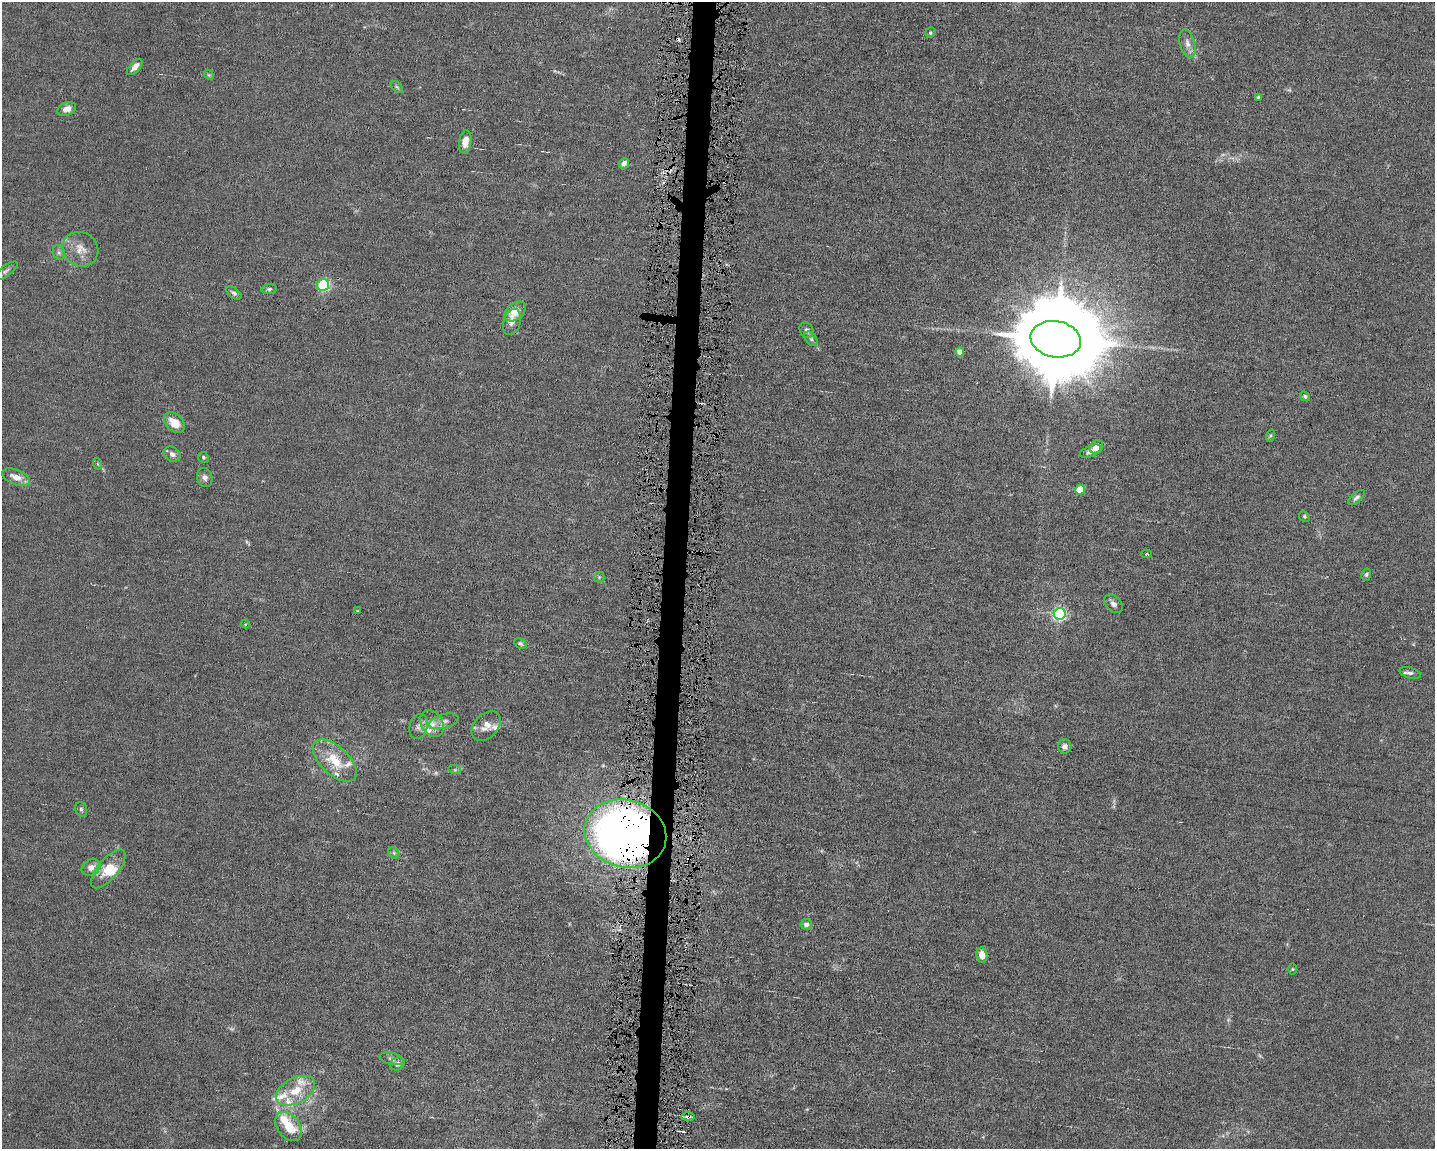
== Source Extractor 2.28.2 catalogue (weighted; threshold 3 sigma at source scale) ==
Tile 5 of 3 x 4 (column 2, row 2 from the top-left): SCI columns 1651-3083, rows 2297-3443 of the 4623 x 4591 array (HDU 1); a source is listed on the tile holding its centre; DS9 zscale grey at full resolution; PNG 1437 x 1151 px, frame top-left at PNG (2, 2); each listed source drawn as its Kron ellipse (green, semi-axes under 4 px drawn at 4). Shown black and unused: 2% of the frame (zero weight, under 4 of 8 exposures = <1% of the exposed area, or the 3 px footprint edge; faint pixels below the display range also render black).
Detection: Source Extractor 2.28.2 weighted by HDU 2 'WHT'; one run over the whole footprint, this tile lists its part. Background 0.0144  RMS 0.0024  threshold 0.00972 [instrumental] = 3 sigma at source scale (4.09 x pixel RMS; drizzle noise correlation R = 1.36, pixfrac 0.8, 0.05/0.05 arcsec/px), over >= 5 px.
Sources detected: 82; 7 too faint to see at this stretch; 1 inside a brighter object's white glare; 2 cosmic-ray / hot-pixel residue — neither listed nor drawn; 9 inside a brighter listed object's ellipse — not listed separately; the other 63 listed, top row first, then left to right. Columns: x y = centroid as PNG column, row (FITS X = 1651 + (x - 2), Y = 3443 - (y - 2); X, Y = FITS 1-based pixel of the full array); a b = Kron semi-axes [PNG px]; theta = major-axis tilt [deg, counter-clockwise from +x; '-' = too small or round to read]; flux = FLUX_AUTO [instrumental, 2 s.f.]
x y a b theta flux
930 33 5 5 - 0.35
1187 43 14 7 -74 1.3
135 67 10 5 48 1.5
209 75 5 4 - 0.28
397 87 7 4 -44 0.37
1258 97 4 4 - 0.27
67 109 10 6 22 1.5
465 142 11 6 81 2.3
624 163 6 5 - 0.87
80 249 18 17 - 3.1
59 252 7 5 -69 0.53
6 271 14 5 36 0.62
323 285 6 5 - 14
269 289 7 5 9 0.42
234 293 9 5 -38 0.59
515 311 12 8 40 3.3
512 322 13 8 73 1.3
807 330 8 6 -59 0.65
811 339 8 5 -54 0.51
1056 339 25 18 -10 5100
960 352 4 4 - 2.1
1305 396 5 4 - 0.39
174 423 12 8 -45 3.4
1270 436 6 4 71 0.3
1096 447 7 6 - 3.1
1090 451 11 5 23 0.92
172 454 9 7 -33 0.96
203 457 6 5 - 0.35
98 464 6 4 -71 0.26
16 477 15 7 -21 2.3
205 477 9 7 -73 0.9
1080 490 5 5 - 6.8
1356 497 10 5 42 0.66
1304 516 5 5 - 0.36
1146 554 5 3 - 0.38
1366 575 6 4 75 0.38
599 577 5 5 - 0.33
1113 604 11 7 -44 0.95
358 611 3 3 - 0.18
1060 614 6 6 - 50
245 624 4 4 - 0.2
520 643 6 5 - 0.45
1410 673 11 5 -15 0.67
444 721 15 7 15 1.2
432 724 14 11 -60 2
418 726 12 9 74 1.1
486 726 17 11 47 2.1
1065 746 7 6 - 0.87
335 761 27 14 -43 6.1
455 770 6 4 -18 0.33
81 809 7 5 -74 0.45
625 834 41 34 -15 220
394 853 6 5 - 0.38
91 868 10 7 31 1.6
108 869 24 10 50 4.2
806 924 6 5 - 0.79
982 955 8 5 -81 1.9
1292 969 5 3 - 0.2
392 1059 12 6 -13 0.72
397 1064 7 6 - 0.74
296 1091 21 12 28 4.7
688 1117 7 3 0 0.49
289 1126 16 11 -52 5.3
Overlapping masked pixels (flux is a lower limit): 2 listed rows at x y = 625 834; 688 1117